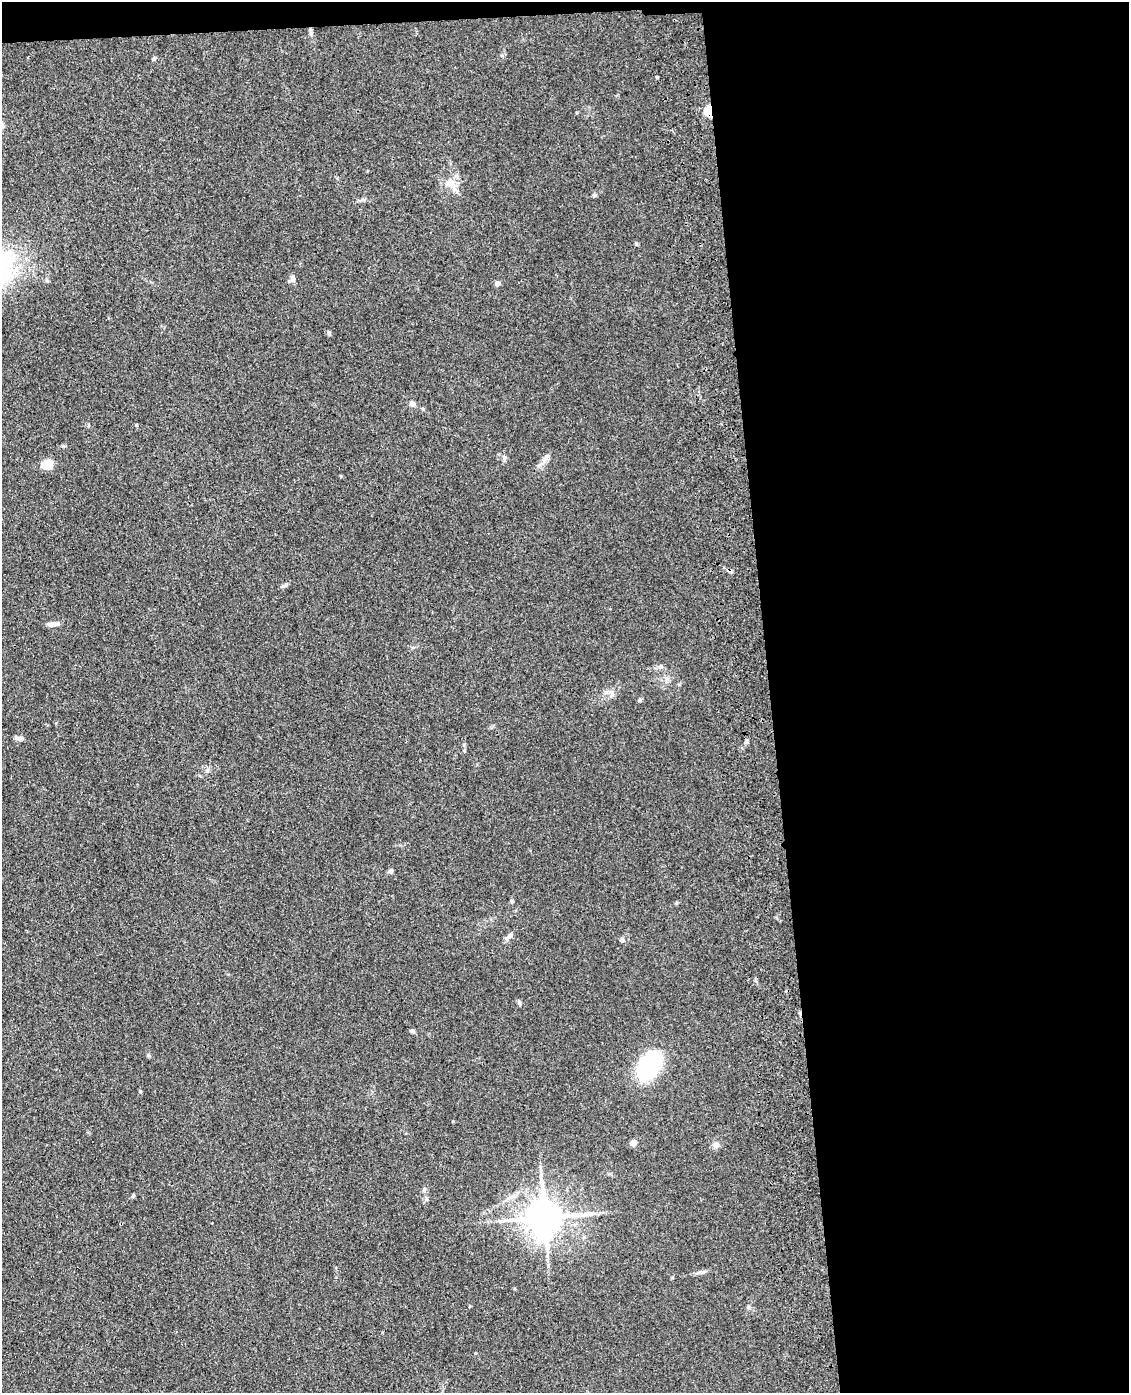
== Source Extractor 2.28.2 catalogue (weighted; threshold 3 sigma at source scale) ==
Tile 4 of 4 x 3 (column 4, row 1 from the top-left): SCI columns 3497-4623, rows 3033-4423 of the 4740 x 4572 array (HDU 1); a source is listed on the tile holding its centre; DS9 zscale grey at full resolution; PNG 1131 x 1395 px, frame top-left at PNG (2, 2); no overlay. Shown black and unused: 33% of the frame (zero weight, under 3 of 4 exposures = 6% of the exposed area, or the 3 px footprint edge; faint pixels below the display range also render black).
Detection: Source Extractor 2.28.2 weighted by HDU 2 'WHT'; one run over the whole footprint, this tile lists its part. Background 0.0882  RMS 0.0092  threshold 0.0414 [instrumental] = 3 sigma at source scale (4.5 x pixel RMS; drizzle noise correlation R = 1.50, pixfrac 1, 0.05/0.05 arcsec/px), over >= 5 px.
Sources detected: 33; all 33 listed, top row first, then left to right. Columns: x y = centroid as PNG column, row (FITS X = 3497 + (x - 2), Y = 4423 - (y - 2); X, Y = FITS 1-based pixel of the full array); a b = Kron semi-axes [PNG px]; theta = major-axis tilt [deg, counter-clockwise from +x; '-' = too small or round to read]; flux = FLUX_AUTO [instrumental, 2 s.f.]
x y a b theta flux
311 33 7 5 -72 2
154 58 6 4 43 1.7
709 111 5 4 - 81
450 183 13 10 -22 10
594 195 6 5 - 1.5
636 244 5 4 - 1.2
293 278 9 7 -88 3.2
498 283 4 4 - 7.1
329 333 6 5 - 1.4
412 404 6 5 - 4.1
136 425 4 4 - 0.88
504 457 8 4 82 1.9
546 458 14 7 54 4.7
46 464 14 10 19 9.8
729 571 8 5 -21 2.4
284 586 10 4 20 1.8
53 624 13 5 6 4.5
661 666 8 6 16 2.2
640 700 5 4 - 1.4
18 738 11 5 -10 2.7
746 742 5 5 - 1.3
391 871 7 6 - 1.9
512 901 5 4 - 1.2
509 936 14 6 41 3.6
622 940 7 5 -12 2.1
519 1003 7 4 -71 1.5
413 1031 6 5 - 1.7
649 1066 30 20 57 69
633 1143 7 6 - 4.5
716 1145 8 8 - 3.7
426 1199 6 4 90 1.5
545 1218 10 10 - 2500
701 1272 7 4 17 2
Overlapping masked pixels (flux is a lower limit): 2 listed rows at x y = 709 111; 729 571
Unlisted compact peaks at least as high as the median listed source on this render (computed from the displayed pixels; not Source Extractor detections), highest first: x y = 140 1091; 148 1055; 133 1196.